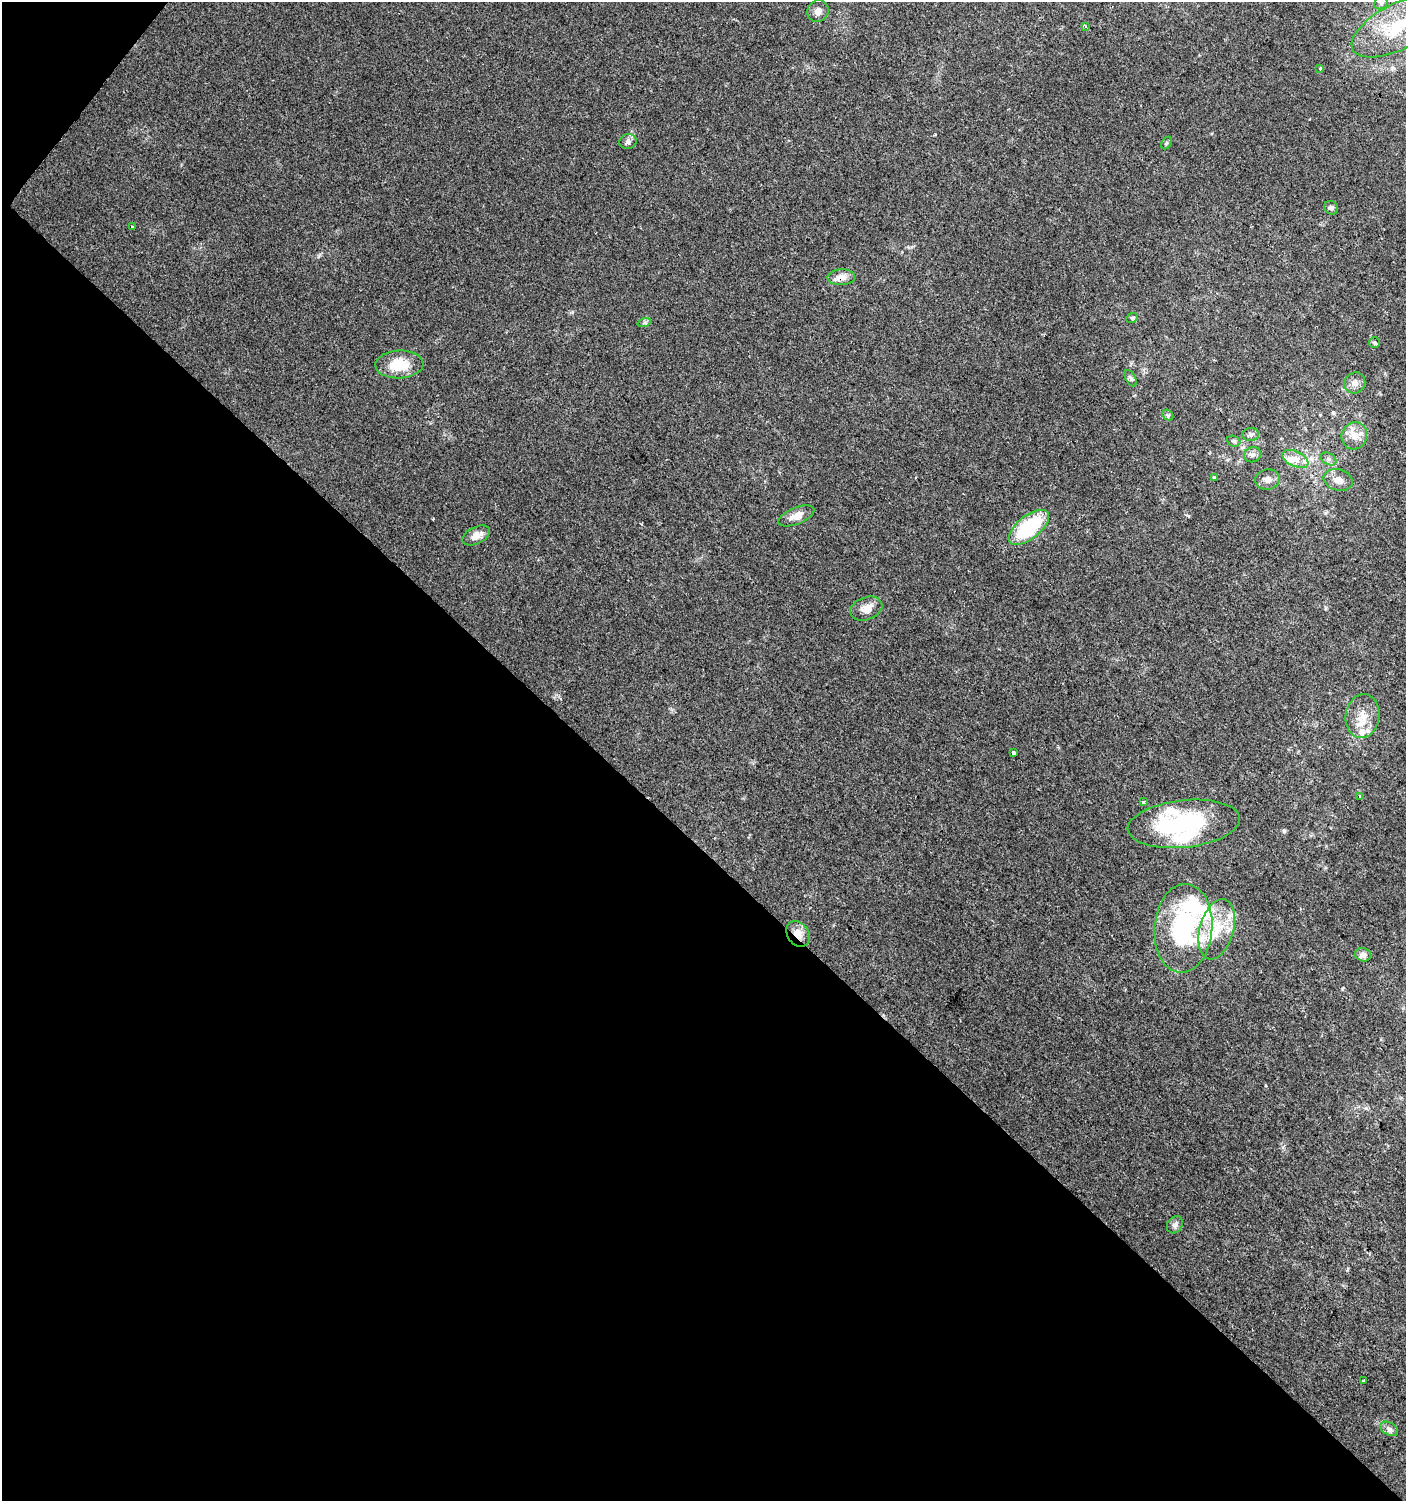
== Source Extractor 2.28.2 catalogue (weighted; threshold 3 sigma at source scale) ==
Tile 9 of 4 x 4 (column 1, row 3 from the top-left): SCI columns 242-1645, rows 1506-3004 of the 6028 x 6010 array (HDU 1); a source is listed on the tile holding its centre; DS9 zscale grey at full resolution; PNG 1408 x 1503 px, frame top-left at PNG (2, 2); each listed source drawn as its Kron ellipse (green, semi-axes under 4 px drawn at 4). Shown black and unused: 44% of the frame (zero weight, under 2 of 3 exposures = <1% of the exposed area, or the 3 px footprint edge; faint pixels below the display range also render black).
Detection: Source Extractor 2.28.2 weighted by HDU 2 'WHT'; one run over the whole footprint, this tile lists its part. Background 0.0255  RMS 0.0047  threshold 0.0212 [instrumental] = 3 sigma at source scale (4.5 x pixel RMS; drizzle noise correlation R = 1.50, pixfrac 1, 0.0396/0.0396 arcsec/px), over >= 5 px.
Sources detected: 52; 2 inside a brighter object's white glare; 1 cosmic-ray / hot-pixel residue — neither listed nor drawn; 7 inside a brighter listed object's ellipse — not listed separately; the other 42 listed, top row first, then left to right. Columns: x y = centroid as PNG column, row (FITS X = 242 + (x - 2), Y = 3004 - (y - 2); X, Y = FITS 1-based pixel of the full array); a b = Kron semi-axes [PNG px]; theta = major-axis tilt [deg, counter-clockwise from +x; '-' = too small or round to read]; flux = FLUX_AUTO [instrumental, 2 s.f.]
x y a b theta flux
1381 3 7 6 - 1.3
818 11 11 10 - 2.9
1085 26 3 3 - 0.95
1398 26 51 22 27 33
1319 69 3 3 - 13
628 142 9 7 16 1.6
1166 143 7 4 60 0.74
1331 208 7 6 - 1.4
132 227 3 3 - 0.96
841 277 14 8 2 4.7
1132 318 6 5 - 0.67
644 323 7 4 18 0.81
1375 342 5 5 - 0.9
399 364 24 14 2 13
1131 378 9 5 -61 1.2
1355 383 11 10 - 2.9
1168 415 6 4 -43 0.79
1251 434 8 6 3 1.6
1354 436 14 12 65 5.5
1234 441 7 5 -22 0.89
1253 455 8 7 - 1.6
1295 459 14 7 -25 4.3
1328 459 8 5 -27 1.4
1214 477 4 3 - 2.8
1267 479 12 10 14 3
1338 480 15 10 -15 4
796 516 19 8 22 4.5
1029 527 24 11 38 34
476 535 15 8 25 4.1
866 609 16 11 20 4.6
1362 716 22 17 81 8.9
1013 752 3 3 - 23
1360 796 4 3 - 2.9
1143 802 4 3 - 4.4
1184 824 56 23 6 53
1183 928 44 29 86 57
1217 929 31 17 74 16
798 934 14 10 -54 5
1363 955 8 6 -15 2.5
1175 1225 9 7 53 1.7
1363 1380 3 3 - 2.1
1389 1429 10 6 -30 1.7
Overlapping masked pixels (flux is a lower limit): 2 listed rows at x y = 841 277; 798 934
Isophote crosses this tile's border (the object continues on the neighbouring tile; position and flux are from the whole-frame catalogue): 1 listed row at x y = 1398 26
Unlisted compact peaks at least as high as the median listed source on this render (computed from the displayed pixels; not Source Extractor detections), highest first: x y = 1342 989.